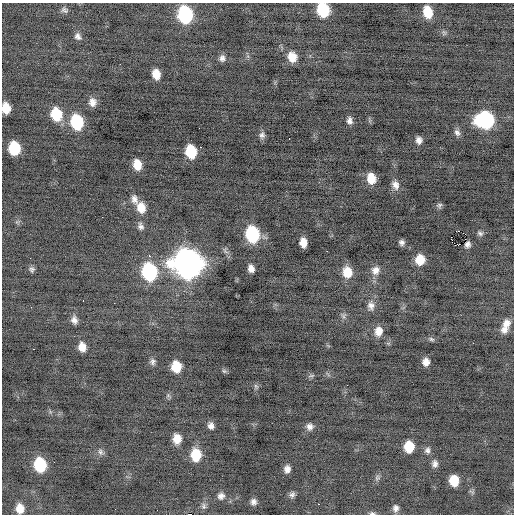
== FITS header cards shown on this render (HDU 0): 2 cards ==
NAXIS1  =                  512 / Axis length
NAXIS2  =                  512 / Axis length

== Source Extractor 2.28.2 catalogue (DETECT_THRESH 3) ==
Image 512 x 512 px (HDU 0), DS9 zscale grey, 1 PNG px = 1 image px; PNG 516 x 516 px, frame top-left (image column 1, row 512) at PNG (2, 3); no overlay
Background -0.116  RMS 0.77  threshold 2.31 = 3 sigma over >= 5 px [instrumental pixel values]
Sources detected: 87; all 87 listed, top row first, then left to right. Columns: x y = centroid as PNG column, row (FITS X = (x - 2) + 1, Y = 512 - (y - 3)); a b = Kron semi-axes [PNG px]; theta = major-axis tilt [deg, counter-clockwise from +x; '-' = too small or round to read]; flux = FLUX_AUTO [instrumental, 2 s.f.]
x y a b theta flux
64 10 9 7 -23 150
323 10 11 9 -75 2600
428 12 11 8 -76 1100
185 14 12 9 -79 5700
78 36 8 6 -54 200
292 57 11 9 -69 630
222 58 8 7 - 210
120 64 3 2 - 46
156 74 9 7 -77 600
92 102 10 8 87 350
6 108 9 7 -80 780
56 114 11 9 -75 1800
485 120 13 11 1 6300
349 121 8 6 -79 220
77 122 12 9 -78 3200
457 133 10 7 -56 190
262 135 9 7 80 190
289 139 3 2 - 57
419 140 7 6 - 240
200 147 2 2 - 230
14 148 10 8 -82 2100
191 151 10 8 -80 1900
137 165 9 7 -79 750
371 178 9 7 -78 790
395 185 11 8 -70 320
134 199 12 8 -77 290
439 205 7 7 - 110
141 208 12 9 -72 660
102 217 2 2 - 78
141 226 9 7 -67 190
458 231 2 2 - 760
480 233 8 6 -11 140
252 234 12 9 -78 4200
451 237 4 2 - 520
402 242 5 5 - 160
303 243 8 6 -85 510
467 244 5 5 - 130
458 245 4 2 - 140
327 251 2 2 - 530
149 256 4 3 - 83
420 260 9 8 - 850
188 263 14 13 - 52000
32 269 7 6 - 140
251 269 7 5 -76 320
375 270 11 10 - 390
149 272 13 10 -78 5800
347 272 11 9 -83 930
83 301 2 2 - 65
114 303 2 2 - 37
371 306 12 9 -83 310
31 307 3 2 - 49
343 316 7 6 - 140
74 320 9 7 -76 260
507 323 10 9 - 370
504 329 10 8 41 340
378 331 11 9 79 490
431 339 8 5 -16 110
473 343 2 2 - 81
82 347 9 7 -76 470
33 349 3 2 - 140
153 362 9 7 -88 170
426 362 7 6 - 340
176 367 9 8 - 1100
224 371 7 5 -42 91
311 376 10 4 11 90
256 386 7 5 -45 100
211 426 7 6 - 230
310 427 8 8 - 240
177 439 9 7 -85 630
409 447 9 8 - 1200
427 450 8 7 - 180
101 452 9 7 -56 180
196 455 11 9 -87 1400
435 464 9 7 -86 220
40 465 11 9 -80 2700
287 469 7 6 - 270
377 478 8 7 - 140
454 480 9 7 -88 1100
292 495 8 6 49 160
221 496 9 9 - 230
253 502 7 6 - 210
318 504 2 2 - 210
204 506 8 6 -78 160
20 508 9 7 -82 500
395 508 8 6 -89 210
372 513 8 4 -5 98
190 514 3 2 - 1200
At the frame edge (FLAGS 8, measured only in part): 4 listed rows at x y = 323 10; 6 108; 372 513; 190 514